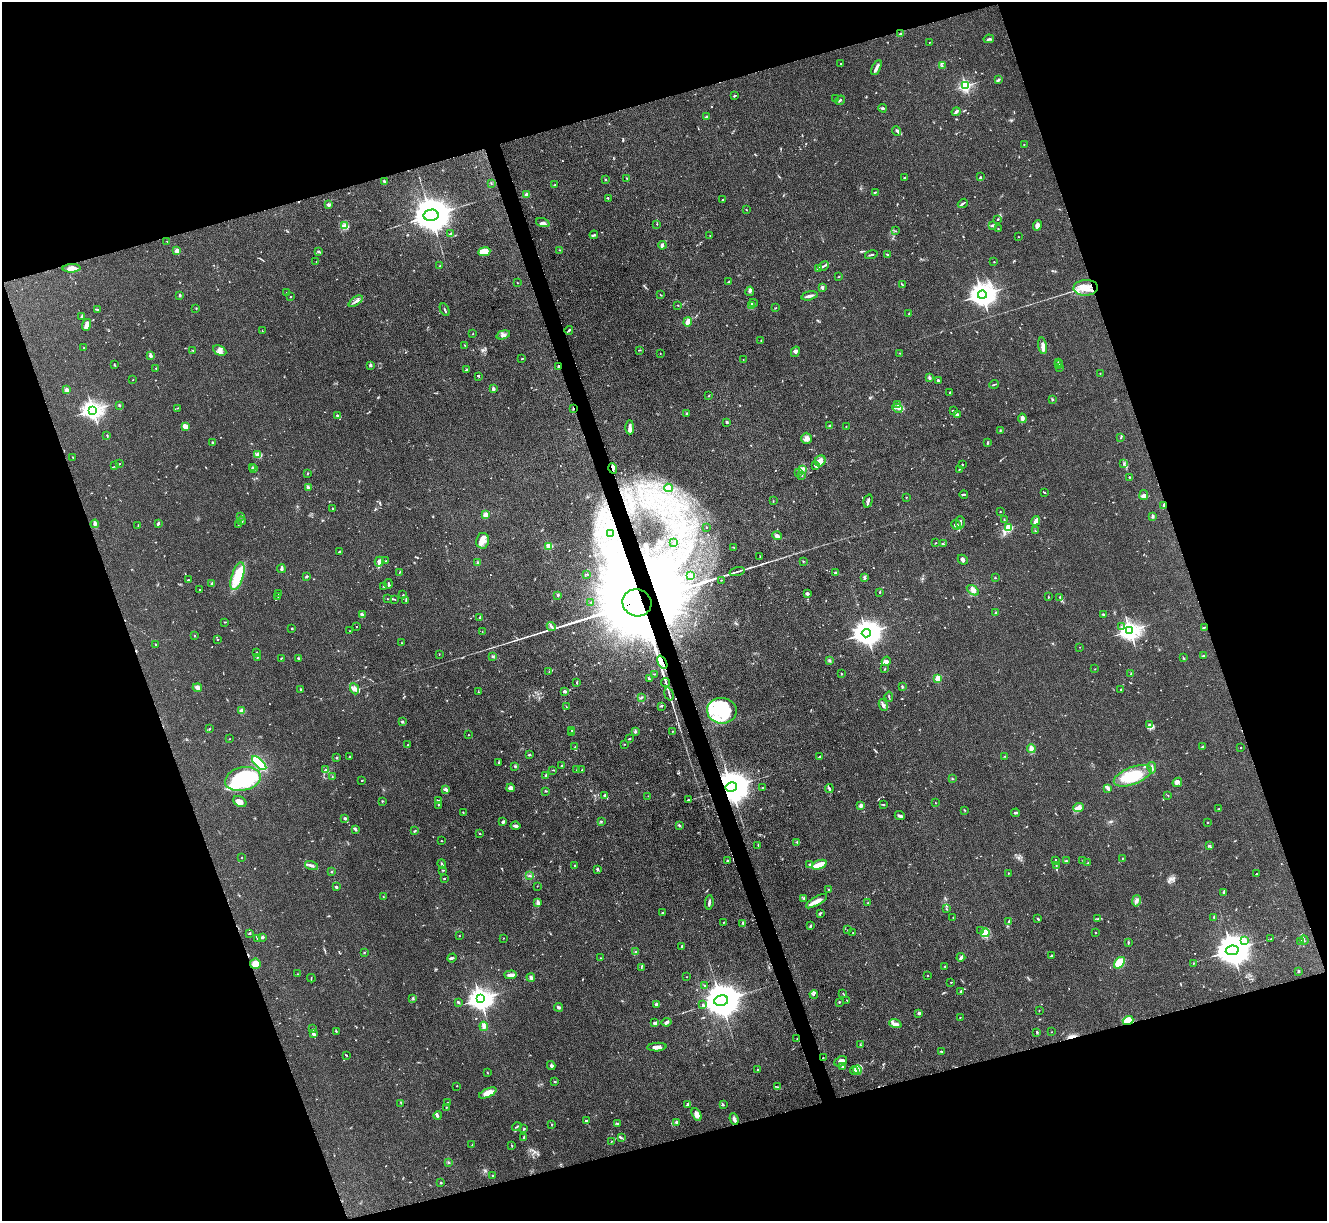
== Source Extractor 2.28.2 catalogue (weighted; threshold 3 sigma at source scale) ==
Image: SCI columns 9-5307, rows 276-5148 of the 5316 x 5299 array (HDU 1 of 3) = the unmasked area's bounding box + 8 px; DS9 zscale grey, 4 x 4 block average (1 PNG px = mean of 4 x 4 image px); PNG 1329 x 1223 px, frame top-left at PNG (2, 2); each listed source drawn as its Kron ellipse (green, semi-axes under 4 px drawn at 4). Shown black and unused: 37% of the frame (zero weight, under 3 of 4 exposures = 1% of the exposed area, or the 3 px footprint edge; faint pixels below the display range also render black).
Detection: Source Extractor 2.28.2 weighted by HDU 2 'WHT'. Background 0.111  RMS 0.0067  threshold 0.0302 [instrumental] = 3 sigma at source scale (4.5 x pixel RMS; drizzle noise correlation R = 1.50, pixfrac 1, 0.05/0.05 arcsec/px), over >= 5 px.
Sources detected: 793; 4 too faint to see at this stretch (4 x 4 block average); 6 inside a brighter object's white glare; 6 cosmic-ray / hot-pixel residue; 1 long thin detection or spike segment (spike, bleed or trail) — neither listed nor drawn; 30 coinciding with a brighter row at this scale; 39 inside a brighter listed object's ellipse — not listed separately; of the other 707, all 500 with FLUX_AUTO >= 1.45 (the completeness limit of this list) listed and drawn (207 fainter detections not listed), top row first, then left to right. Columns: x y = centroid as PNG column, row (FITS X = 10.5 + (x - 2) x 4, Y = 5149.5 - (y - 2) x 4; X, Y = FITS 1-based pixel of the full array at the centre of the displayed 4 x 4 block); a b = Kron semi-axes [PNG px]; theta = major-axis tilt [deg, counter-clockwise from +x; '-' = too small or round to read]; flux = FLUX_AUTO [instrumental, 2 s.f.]
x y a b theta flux
900 34 3 2 - 4.3
989 39 5 2 - 6
929 42 2 2 - 2.5
841 64 2 2 - 2.2
942 66 2 2 - 2.3
876 68 8 3 65 13
998 80 4 2 - 4.2
965 86 2 2 - 770
734 96 3 2 - 3.9
836 99 4 2 - 3.4
840 100 5 2 - 4.7
883 108 4 3 - 5.5
956 112 4 2 - 11
707 116 3 2 - 2.6
897 131 5 3 - 7.9
1024 145 2 2 - 1.9
980 177 3 2 - 4
627 178 3 2 - 2.1
905 178 2 2 - 5.3
606 179 2 2 - 2.6
384 181 3 2 - 6.1
491 183 2 2 - 2.1
555 185 2 2 - 2.3
875 192 2 2 - 3.2
527 195 2 2 - 99
608 198 2 2 - 3.5
723 199 2 2 - 2.2
963 203 5 2 - 7.7
328 204 3 2 - 11
746 210 2 2 - 1.7
431 215 7 5 11 16000
998 219 3 2 - 3.1
543 223 7 3 -19 9.2
657 224 2 2 - 2.1
993 225 4 2 - 9.8
1037 225 5 3 - 17
344 226 4 2 - 7.7
998 229 2 2 - 1.7
896 231 2 2 - 1.6
450 234 4 2 - 4
594 235 4 2 - 5.2
710 236 2 2 - 2.6
1018 237 2 2 - 1.5
167 241 2 2 - 2.2
662 245 4 2 - 18
560 250 2 2 - 2
177 251 2 2 - 98
318 251 3 2 - 3
484 252 6 4 8 54
871 255 6 2 15 6.4
888 255 2 2 - 7.1
316 262 2 2 - 1.7
994 262 2 2 - 1.7
440 266 3 2 - 2.1
823 266 5 2 - 8.1
71 268 9 3 2 35
818 268 3 2 - 3.3
839 276 2 2 - 1.9
729 282 3 2 - 7.3
517 283 2 2 - 2.6
902 285 3 2 - 3.6
822 288 3 3 - 9.1
1086 288 12 8 3 65
750 291 4 3 - 8.8
287 293 2 2 - 13
180 295 3 2 - 4.1
660 295 2 2 - 1.8
982 295 4 3 - 4600
809 296 8 2 13 14
290 297 2 2 - 3.2
356 301 8 2 35 11
753 303 4 2 - 6
678 305 2 2 - 1.8
752 306 3 2 - 5.2
196 308 3 2 - 2.2
776 308 2 2 - 2.6
98 310 4 2 - 5
445 310 7 2 -64 5.7
909 314 3 2 - 3.1
82 317 3 2 - 6.1
688 322 4 2 - 25
86 325 6 2 73 39
569 330 4 2 - 6.6
262 331 2 2 - 1.9
473 334 2 2 - 2.4
503 335 7 3 16 12
761 341 2 2 - 2.1
465 345 3 2 - 3.3
1043 346 8 4 -80 18
84 348 2 2 - 2.7
193 350 3 2 - 3.2
220 350 7 4 -26 18
640 350 4 2 - 1.9
795 352 5 3 - 8
660 353 2 2 - 1.7
900 353 2 2 - 1.6
151 355 3 3 - 7.2
522 359 3 2 - 3.6
743 359 2 2 - 1.7
1058 362 2 2 - 1.8
1058 364 2 2 - 1.5
114 365 3 2 - 2.7
370 365 2 2 - 27
558 366 3 2 - 5
1060 367 2 2 - 2.9
156 368 2 2 - 1.8
466 370 3 2 - 5.1
1100 373 2 2 - 1.6
479 376 2 2 - 2.8
929 377 3 2 - 6.3
132 380 2 2 - 1.5
939 381 3 3 - 5.3
994 384 4 2 - 4.8
493 389 2 2 - 48
67 390 2 2 - 70
950 392 2 2 - 2.5
709 396 2 2 - 2.2
1052 399 2 2 - 4.3
119 405 2 2 - 5.6
897 405 2 2 - 1.8
178 408 2 2 - 2.2
897 408 5 2 - 5.2
573 409 3 2 - 5.7
93 410 3 3 - 2400
953 411 4 2 - 8.3
686 413 2 2 - 4.9
337 415 4 2 - 4.8
957 415 3 2 - 11
1022 418 5 3 - 16
727 422 4 2 - 4
829 426 2 2 - 2.3
846 426 2 2 - 3.5
185 427 4 3 - 39
630 427 7 4 -89 14
1000 431 2 2 - 1.9
107 435 2 2 - 3.5
806 438 5 5 - 15
1121 438 2 2 - 3.4
212 442 2 2 - 9.6
987 443 4 2 - 4
258 454 4 2 - 5.4
73 457 2 2 - 2.1
820 461 6 5 - 24
120 464 3 2 - 2.6
962 464 2 2 - 2.8
1124 464 2 2 - 3.1
115 466 3 2 - 3.2
816 466 4 2 - 6.6
252 467 2 2 - 3.3
613 468 5 3 - 12
254 469 2 2 - 2.4
959 469 2 2 - 1.8
802 470 2 2 - 1.8
798 472 3 2 - 3.3
307 474 3 2 - 1.6
802 475 2 2 - 2.6
1129 477 2 2 - 2.2
309 487 3 2 - 3.9
668 488 4 3 - 7.5
1045 492 2 2 - 3.2
964 494 4 2 - 5.5
1144 495 5 4 - 18
906 497 2 2 - 1.5
773 501 2 2 - 1.7
868 501 7 2 74 7.1
1164 505 3 2 - 11
332 508 2 2 - 5.9
1000 512 2 2 - 1.5
486 515 2 2 - 130
241 516 3 2 - 6.6
1153 516 3 2 - 7.7
1004 519 3 2 - 3.4
242 521 4 2 - 4.3
1036 521 5 2 - 30
960 522 6 2 -90 11
158 523 3 2 - 7.7
95 524 4 3 - 7.2
238 525 2 2 - 2
956 525 5 2 - 6.2
138 526 3 2 - 2.6
707 527 2 2 - 8.5
1009 528 2 2 - 310
1035 531 2 2 - 2
611 534 3 2 - 3.2
777 536 5 2 - 16
483 541 8 6 81 28
674 542 2 2 - 2
935 543 3 2 - 2
943 544 2 2 - 2.2
549 546 2 2 - 170
734 548 2 2 - 1.8
340 552 3 2 - 5.4
760 556 3 2 - 1.9
963 560 5 3 - 11
386 561 2 2 - 1.7
803 561 2 2 - 2.5
379 562 5 3 - 21
478 562 3 2 - 4.5
281 569 4 2 - 15
400 572 2 2 - 1.8
737 572 7 2 16 8.7
836 573 3 2 - 9.9
587 574 2 2 - 1.5
691 575 2 2 - 1.6
238 576 14 5 72 140
307 576 4 2 - 4.1
865 577 4 2 - 6
995 578 2 2 - 3.1
188 580 3 2 - 2.8
721 580 2 2 - 1.8
212 583 2 2 - 3.8
388 584 5 2 - 6.8
383 586 3 2 - 1.6
200 590 2 2 - 5.5
973 590 7 4 -33 16
880 592 2 2 - 1.7
807 593 3 2 - 10
279 594 2 2 - 1.8
403 595 2 2 - 1.6
558 595 4 2 - 4.7
278 596 2 2 - 2
1048 597 2 2 - 3.8
1060 597 4 2 - 3.1
387 599 2 2 - 2.1
395 599 2 2 - 1.8
406 600 3 2 - 2.7
591 602 2 2 - 1.8
637 603 15 13 -22 92000
995 613 4 2 - 4.9
1103 614 2 2 - 5.6
362 615 3 3 - 6.7
479 618 3 2 - 2.5
225 622 3 2 - 2.3
551 626 5 2 - 6
356 627 2 2 - 1.9
1121 627 2 2 - 2.9
1204 627 2 2 - 2.5
292 628 2 2 - 4.4
350 631 2 2 - 1.8
1130 631 3 3 - 2500
482 632 2 2 - 1.6
866 633 5 4 - 5500
194 636 3 2 - 2.3
217 640 2 2 - 1.8
401 643 2 2 - 1.6
155 644 3 2 - 2.6
1080 647 2 2 - 2.3
256 652 2 2 - 1.9
439 654 2 2 - 2.5
492 656 3 2 - 3.3
1203 656 3 2 - 3.3
257 658 3 2 - 2.6
281 658 2 2 - 2.8
298 658 3 2 - 3.9
1183 658 2 2 - 1.7
829 660 3 2 - 4.3
886 661 5 3 - 19
662 662 7 2 -64 14
885 669 2 2 - 2
1095 669 2 2 - 1.5
549 672 2 2 - 1.9
841 673 2 2 - 2.3
654 674 3 2 - 2
1131 674 2 2 - 14
649 678 4 2 - 3.6
938 678 2 2 - 180
577 682 2 2 - 4.5
665 683 4 2 - 5.2
902 686 3 2 - 3.1
197 688 5 3 - 13
301 689 2 2 - 1.8
354 689 6 4 -63 20
1121 689 2 2 - 2.6
565 691 4 2 - 10
478 692 2 2 - 2.2
669 694 7 2 -73 8.1
641 697 4 2 - 4.1
889 697 5 2 - 3.6
883 705 6 3 -65 11
662 706 3 2 - 2.9
567 707 2 2 - 1.7
242 711 3 3 - 19
722 711 15 13 -8 200
402 721 2 2 - 1.5
1150 724 3 2 - 5.1
209 729 2 2 - 2.3
571 730 2 2 - 2.2
673 731 2 2 - 1.7
635 732 3 2 - 8.3
572 733 2 2 - 2.1
468 735 2 2 - 1.8
229 739 2 2 - 1.5
629 739 2 2 - 4.3
624 744 2 2 - 1.7
408 745 3 2 - 2.6
575 747 2 2 - 1.7
1202 747 2 2 - 5.3
1241 747 2 2 - 2.5
1031 749 4 4 - 15
529 755 3 2 - 3.3
1005 756 3 2 - 3.4
349 757 3 2 - 2.7
819 757 2 2 - 3.1
337 758 2 2 - 3.5
259 763 9 4 -44 170
498 763 4 2 - 2.7
515 766 3 2 - 3.8
561 766 3 2 - 4
1152 768 6 3 -81 9.4
325 770 3 2 - 4
553 770 2 2 - 2.5
577 770 2 2 - 4.6
582 770 2 2 - 1.9
546 775 3 3 - 5.7
1133 776 20 8 21 160
332 777 2 2 - 1.5
243 779 18 11 12 310
952 779 2 2 - 3.4
362 781 2 2 - 3.2
1177 782 5 3 - 13
731 787 6 4 10 13000
511 788 4 3 - 14
763 788 2 2 - 3.2
1108 788 4 3 - 9
446 789 4 3 - 10
829 789 4 2 - 6.8
546 791 3 2 - 2.7
605 795 4 2 - 5.6
1168 795 2 2 - 2.4
648 796 2 2 - 1.7
688 800 3 2 - 3.3
382 801 3 2 - 2.9
438 801 4 2 - 5.3
240 802 7 5 -31 19
935 803 2 2 - 1.6
438 805 3 2 - 2.6
883 805 3 2 - 2.8
861 806 2 2 - 62
1078 807 5 4 - 16
1219 809 2 2 - 1.6
965 810 2 2 - 2.1
463 812 2 2 - 2.2
1015 813 4 2 - 6.5
900 816 5 3 - 9.6
345 818 3 2 - 4.2
601 821 2 2 - 3.1
503 822 3 2 - 8.2
1208 823 2 2 - 9.4
679 825 3 2 - 4.6
515 826 5 3 - 11
355 829 4 2 - 8
415 831 3 2 - 3.5
480 834 3 2 - 2.3
441 841 2 2 - 1.9
797 842 2 2 - 4.9
758 845 4 2 - 2.4
1209 846 3 2 - 3.8
242 857 2 2 - 5.5
1122 858 2 2 - 1.9
1056 860 4 2 - 4.1
727 861 2 2 - 18
1067 861 3 2 - 2.2
1083 861 2 2 - 2.1
1088 862 2 2 - 1.8
442 864 4 2 - 7.4
311 865 7 3 -15 13
575 865 2 2 - 5.1
810 865 3 2 - 7.8
819 865 8 3 21 53
1056 865 4 2 - 4
597 869 3 2 - 7.9
443 870 3 2 - 2.3
332 872 2 2 - 2.8
1008 873 2 2 - 3.2
1256 874 2 2 - 2.3
529 876 3 2 - 4.9
444 879 2 2 - 2.7
537 886 2 2 - 1.5
336 887 2 2 - 7.7
829 890 4 2 - 4.1
1224 893 3 2 - 4.1
383 897 3 2 - 2.3
803 898 2 2 - 1.6
817 901 12 4 31 27
1136 901 6 4 78 12
709 902 7 2 83 11
538 903 3 3 - 7.4
868 903 2 2 - 3
946 909 3 2 - 2.8
663 912 3 2 - 2.9
820 913 3 2 - 3.3
953 917 2 2 - 1.8
1214 917 3 2 - 4.7
1038 919 4 2 - 3.7
1098 919 2 2 - 3
1009 921 3 3 - 5.4
723 923 2 2 - 1.8
743 923 4 2 - 6.3
810 926 4 2 - 4.1
848 930 2 2 - 1.8
981 931 3 2 - 3.7
250 933 3 2 - 2.7
853 933 3 2 - 2
985 933 4 3 - 14
1095 933 2 2 - 1.6
459 936 2 2 - 2.7
262 937 3 2 - 7.9
503 938 2 2 - 1.7
257 939 3 2 - 3
1271 939 2 2 - 1.7
1245 940 2 2 - 30
1304 940 5 2 - 3.4
1128 942 4 2 - 3.9
1301 942 2 2 - 1.6
682 946 2 2 - 7
1232 950 6 4 10 12000
364 952 3 2 - 2
635 952 2 2 - 2.8
1051 956 2 2 - 9.5
961 957 4 2 - 14
452 958 5 2 - 5.8
600 958 2 2 - 2.1
1120 963 7 4 48 93
255 964 5 5 - 34
1193 964 2 2 - 1.7
945 966 2 2 - 3.1
641 968 2 2 - 1.9
1298 971 3 2 - 5
297 974 2 2 - 1.6
511 975 6 3 4 18
928 976 2 2 - 5.9
531 977 4 3 - 8.6
687 977 2 2 - 1.6
311 978 4 2 - 2
951 982 2 2 - 2.6
704 986 2 2 - 1.9
961 991 2 2 - 2.7
843 993 2 2 - 1.6
814 994 4 2 - 5.2
413 998 4 2 - 4
480 999 4 3 - 3800
847 1000 2 2 - 1.6
721 1001 7 5 12 16000
458 1002 4 2 - 6.7
839 1002 2 2 - 9.5
657 1005 4 3 - 15
703 1005 2 2 - 3.9
558 1007 4 3 - 7.2
1039 1011 2 2 - 1.5
919 1013 3 2 - 12
960 1017 2 2 - 1.7
1128 1020 5 3 - 82
667 1022 5 3 - 7.4
654 1023 4 3 - 7.1
895 1024 6 4 -19 14
484 1026 4 3 - 13
313 1029 2 2 - 1.9
336 1031 2 2 - 2.4
1037 1032 3 2 - 4.2
1051 1032 2 2 - 1.5
313 1033 4 3 - 11
797 1039 2 2 - 2.2
860 1045 2 2 - 2
657 1047 10 3 3 20
942 1051 4 2 - 3.4
346 1055 3 2 - 2.5
823 1058 2 2 - 1.7
841 1061 6 5 - 21
551 1066 4 2 - 7.1
843 1067 3 2 - 5.2
757 1070 2 2 - 8.6
854 1070 4 2 - 6
857 1070 4 3 - 10
487 1073 2 2 - 2.3
555 1081 2 2 - 3
457 1086 2 2 - 5.2
778 1087 2 2 - 2.3
488 1093 9 4 25 50
401 1103 2 2 - 1.5
447 1103 3 2 - 4.3
688 1105 4 3 - 9.4
723 1105 3 2 - 4.2
446 1107 2 2 - 2.2
697 1114 7 4 -62 25
438 1115 4 3 - 6.2
734 1119 6 3 -68 16
586 1121 3 2 - 5.1
676 1122 3 2 - 6
617 1123 3 2 - 4.2
551 1124 2 2 - 1.6
517 1127 5 2 - 5
524 1129 2 2 - 5.7
524 1137 3 2 - 3.4
621 1138 4 2 - 5.2
612 1141 2 2 - 2.2
472 1145 2 2 - 1.9
512 1146 3 2 - 2.4
449 1162 2 2 - 5.1
492 1176 2 2 - 2.3
441 1183 2 2 - 5.5
Overlapping masked pixels (flux is a lower limit): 11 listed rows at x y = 558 366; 573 409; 613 468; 1164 505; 637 603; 662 662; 669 694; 731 787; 1128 1020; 797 1039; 823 1058
Diffuse or blended objects may show on this block-average render without a row.